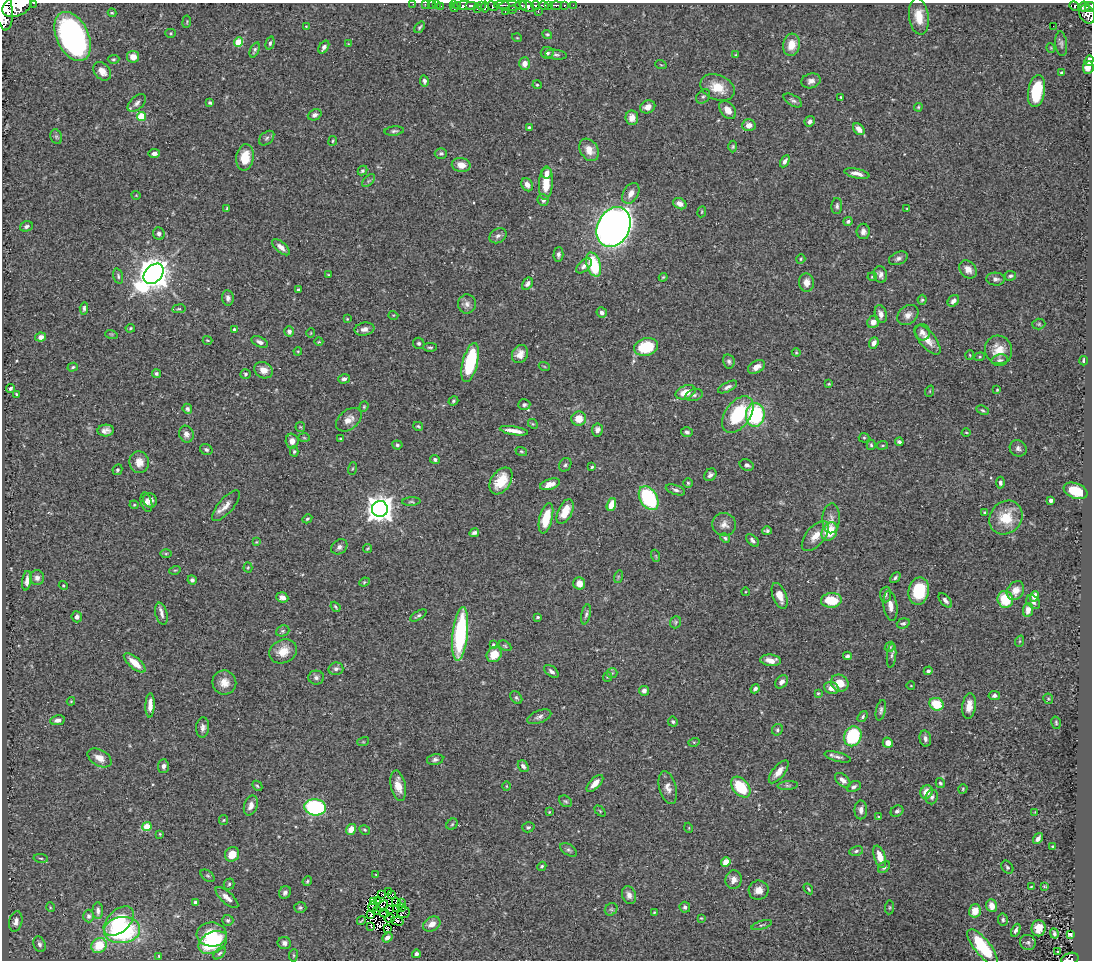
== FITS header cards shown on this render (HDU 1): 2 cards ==
NAXIS1  =                 1090
NAXIS2  =                  958

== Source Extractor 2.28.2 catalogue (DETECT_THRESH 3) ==
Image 1090 x 958 px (HDU 1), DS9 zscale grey, 1 PNG px = 1 image px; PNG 1094 x 962 px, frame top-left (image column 1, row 958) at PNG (2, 3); each listed source drawn as its Kron ellipse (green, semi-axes under 4 px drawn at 4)
Background 0.692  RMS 0.026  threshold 0.0769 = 3 sigma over >= 5 px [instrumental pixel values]
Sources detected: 453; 3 with non-positive FLUX_AUTO (blend fragments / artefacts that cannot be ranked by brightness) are neither listed nor drawn; the other 450 listed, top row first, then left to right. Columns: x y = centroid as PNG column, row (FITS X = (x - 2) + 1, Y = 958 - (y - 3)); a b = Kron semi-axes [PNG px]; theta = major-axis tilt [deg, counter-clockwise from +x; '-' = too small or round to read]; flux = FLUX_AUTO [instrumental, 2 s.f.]
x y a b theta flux
34 3 3 2 - 39
413 4 2 2 - 8.8
425 4 2 2 - 8.8
432 4 3 2 - 9.2
436 4 2 2 - 3.6
457 5 4 3 - 200
502 5 8 2 0 190
521 5 6 2 -9 460
535 5 4 3 - 260
548 5 4 3 - 100
556 5 5 3 - 160
564 5 3 3 - 120
573 5 2 2 - 14
17 6 15 10 24 3200
441 6 2 2 - 9.2
454 6 5 3 - 90
465 6 13 3 1 440
471 6 6 3 0 500
481 6 3 3 - 58
493 6 5 4 - 260
510 6 11 5 2 500
527 6 7 5 -20 670
544 6 5 3 - 450
1074 6 5 4 - 140
485 7 5 3 - 220
1084 7 6 5 - 300
1090 7 5 4 - 390
477 9 3 2 - 60
512 10 3 2 - 64
4 11 20 8 -85 3300
505 12 2 2 - 6.3
538 12 3 2 - 31
112 13 4 3 - 1.9
1087 14 10 7 -65 590
919 16 18 9 -83 26
187 22 6 3 82 1.7
306 26 3 3 - 1.3
1053 26 2 2 - 0.72
419 27 6 4 52 2.7
171 33 5 4 - 2.3
547 34 5 4 - 2.7
73 36 26 16 -65 490
517 38 5 3 - 1.4
238 42 4 4 - 57
270 43 7 4 75 3.5
348 44 4 4 - 1.3
1061 44 12 6 -84 4.7
792 45 11 8 77 26
324 47 7 4 57 5.1
1051 48 5 3 - 1.4
255 50 8 4 68 3.6
547 53 6 6 - 5.7
556 55 11 5 -7 4.7
736 55 4 3 - 1.7
133 57 6 6 - 16
113 59 6 4 3 2.5
1089 60 5 4 - 7.1
525 64 6 5 - 12
661 65 6 3 -19 1.6
1088 67 6 5 - 13
102 71 10 7 -49 13
1062 73 4 4 - 2.5
424 81 5 4 - 4.7
811 81 10 7 16 8.3
537 85 4 4 - 2
717 87 18 12 -24 35
1036 91 16 8 80 81
703 96 8 6 46 4.5
841 97 3 3 - 2.2
793 100 10 5 -31 4.8
137 103 11 6 43 6.8
210 103 4 3 - 3
648 107 8 6 24 14
918 107 4 3 - 2
728 110 10 7 -50 15
315 115 7 5 22 5.7
141 116 4 4 - 63
632 118 7 6 - 15
810 121 5 5 - 6.2
749 125 7 6 - 11
529 127 3 3 - 2.2
859 129 7 5 -48 13
394 131 10 4 4 3.9
56 137 7 5 -69 3.4
267 138 9 6 42 4.9
333 141 5 2 - 1.8
733 147 6 4 88 2.5
589 150 12 8 -58 19
441 153 6 5 - 4.2
154 154 5 4 - 7
245 157 13 8 83 33
785 161 6 4 62 6.3
461 165 9 7 -11 17
362 171 5 4 - 3.3
547 173 5 5 - 13
857 173 13 4 -12 10
369 181 8 4 45 3.6
546 183 17 7 86 39
527 185 7 5 -61 8.2
631 193 11 7 59 14
136 195 4 3 - 1.2
543 200 6 5 - 6.1
680 204 7 5 -28 11
837 206 8 5 86 4.2
227 208 4 3 - 2.2
907 208 3 2 - 1.5
702 212 5 3 - 1.5
848 221 4 4 - 4.4
26 226 6 5 - 4.3
614 227 21 16 63 1500
863 231 8 6 -89 7.1
159 234 6 5 - 5.7
498 236 9 7 30 6.3
281 247 11 5 -41 10
558 254 7 5 88 5.1
898 258 10 6 22 6.1
801 259 5 4 - 2
594 264 12 6 -72 85
584 266 9 5 43 7.9
968 269 10 7 -48 12
154 274 11 8 46 3500
880 274 8 6 -78 6.9
329 275 3 3 - 2.2
118 276 8 4 -76 3.2
1010 276 6 5 - 3.8
663 277 4 3 - 2
872 277 5 3 - 1.8
996 279 9 6 -4 6.1
806 282 9 7 -85 14
527 284 6 4 58 5.9
298 290 3 3 - 2.8
228 298 8 6 -83 5.7
922 300 5 4 - 2.6
953 301 6 5 - 7.4
467 304 9 9 - 8.5
84 308 6 3 85 3.7
179 309 7 3 7 2.2
602 313 5 5 - 4.8
881 314 9 6 -76 10
393 315 5 3 - 1.6
908 315 11 8 41 11
347 319 4 3 - 1.4
873 322 6 5 - 13
1039 324 6 5 - 2.7
130 328 5 4 - 2.1
234 329 4 4 - 4.3
364 329 10 6 9 9.2
289 331 5 4 - 5.5
922 332 8 7 - 8.2
311 333 4 3 - 1.2
111 334 6 4 -18 1.9
41 337 5 4 - 9.1
208 340 5 3 - 1.6
928 340 18 8 -51 20
260 342 9 5 -24 6.1
319 342 4 3 - 1.3
419 343 6 5 - 2.9
874 343 6 4 69 8.4
430 347 7 4 0 2.9
646 347 12 8 14 69
999 350 14 13 - 25
298 351 4 3 - 1.5
796 352 4 4 - 1.6
520 354 9 8 - 13
970 355 5 3 - 1.7
980 357 5 4 - 2.3
1000 360 8 5 12 4.2
729 361 7 5 -77 4.2
1084 361 5 3 - 3.7
470 362 20 7 76 96
544 366 5 3 - 1.6
73 367 5 4 - 2.6
756 367 9 6 30 12
263 370 9 7 -27 13
156 374 4 4 - 3.6
245 374 5 4 - 3.2
344 379 6 4 18 5.5
829 384 3 3 - 1.7
728 387 10 4 28 5.9
10 388 4 4 - 3.4
997 390 3 2 - 1.5
930 391 6 3 72 1.5
686 392 10 6 20 25
16 394 3 2 - 2.2
694 395 9 5 14 5.3
453 401 5 4 - 2.4
524 405 6 5 - 4.5
364 407 5 4 - 2.1
187 409 5 4 - 4.6
983 410 6 4 -27 2.6
738 414 20 12 54 100
755 415 12 9 84 150
579 419 7 7 - 25
349 420 14 9 40 15
533 424 5 4 - 1.9
418 426 5 3 - 2.3
300 427 5 5 - 2.2
106 430 8 6 3 8.3
597 430 6 5 - 7
514 431 14 3 -10 14
687 432 6 4 -17 3.9
966 432 4 3 - 1.5
186 434 8 7 - 9.1
304 438 6 4 -2 2.2
864 438 5 5 - 2.4
340 439 4 3 - 1.7
292 441 7 6 - 11
899 442 4 3 - 3.9
397 445 5 4 - 3.2
871 445 5 4 - 2.5
882 445 5 3 - 1.9
1018 448 9 8 - 5.8
206 450 6 5 - 3.9
521 451 6 4 -17 2.4
294 452 5 4 - 2.7
435 459 5 4 - 5.1
139 462 11 9 -82 17
565 465 7 5 58 3.4
747 465 7 5 -24 5.1
592 467 3 3 - 2.2
352 469 6 3 71 1.7
117 470 5 4 - 3.2
710 475 7 5 49 5.8
501 481 15 9 56 36
688 483 5 4 - 2.6
1000 483 6 4 -88 4.3
550 484 10 5 18 16
675 490 10 5 -19 5.3
1076 491 12 7 -21 39
649 498 13 8 -59 150
150 500 7 7 - 8.8
1051 500 4 4 - 6.1
146 502 10 5 -75 7.7
411 502 9 3 4 2.9
134 505 4 4 - 1.8
611 505 6 4 72 25
226 506 19 7 49 14
380 509 8 8 - 1900
565 512 13 7 65 34
985 512 4 3 - 1.8
546 518 16 6 76 49
831 518 15 8 87 11
1006 518 18 15 48 51
307 519 5 4 - 2.6
724 524 12 11 - 12
767 531 5 3 - 3.3
829 531 9 7 60 51
474 533 5 4 - 4.6
815 536 18 9 49 22
725 538 5 4 - 2.7
752 540 8 4 -45 4.8
256 542 4 4 - 1.5
339 547 9 6 37 7.6
367 548 4 2 - 1.8
166 554 6 4 1 2.2
656 556 6 4 -71 2.1
248 567 5 4 - 1.9
175 570 6 3 17 1.9
618 577 6 4 73 2.3
37 578 7 7 - 7.6
895 578 6 4 46 3.4
192 580 5 4 - 4.2
27 581 10 4 83 8.8
364 582 5 4 - 2.4
579 583 6 6 - 17
63 585 5 4 - 1.5
919 591 14 10 77 73
1015 591 10 8 55 17
745 592 4 3 - 1.2
886 595 8 5 87 4
780 596 13 6 -68 17
1034 596 5 4 - 16
282 597 6 5 - 8.3
1005 599 8 7 - 58
831 600 10 7 5 50
945 600 8 5 -49 6.7
1033 602 8 5 -43 5.3
890 606 15 7 -83 14
335 607 5 3 - 2.3
1028 610 7 5 81 13
161 614 11 6 -77 7.8
586 614 10 4 78 4.4
418 615 9 4 31 3.3
77 617 5 5 - 7.7
538 617 4 3 - 2.5
675 622 6 5 - 2.7
903 623 6 5 - 3.6
283 631 7 5 21 3.7
460 634 27 7 84 180
1020 641 6 3 70 2
493 645 4 4 - 4.3
505 646 7 4 -31 2.5
890 647 5 4 - 2.5
283 651 14 11 25 25
494 654 8 7 - 30
891 655 12 4 84 5.1
847 656 4 4 - 4
771 660 10 5 -5 16
135 663 13 5 -41 26
336 669 7 6 - 5.2
551 671 8 5 -38 5.5
928 671 4 4 - 3.3
612 673 5 5 - 2.8
607 677 5 4 - 1.9
316 678 8 7 - 5.4
782 682 7 5 49 8.5
224 683 12 12 - 19
840 683 9 8 - 25
911 686 4 3 - 1.1
831 688 7 6 - 14
755 689 5 4 - 5.2
644 691 5 5 - 6.8
818 693 3 3 - 1.8
994 696 6 4 9 4.9
516 698 7 5 -50 3.5
1048 699 5 5 - 2.3
71 701 4 4 - 1.5
936 704 7 6 - 49
150 705 12 4 88 14
969 706 13 6 82 15
881 710 10 5 77 4.6
539 717 13 6 22 6.9
863 717 6 4 54 3.1
57 720 7 5 9 6.7
673 722 5 5 - 3.8
1056 723 6 4 -75 2.5
203 728 10 6 86 7.4
777 730 6 5 - 3.2
853 736 10 8 67 110
925 739 8 5 -76 6.2
363 742 6 4 17 2
694 742 5 3 - 1.9
888 743 5 5 - 14
838 757 13 4 -15 6.2
100 758 13 8 -29 15
435 760 8 5 12 4.8
163 766 7 5 85 6.9
523 766 6 5 - 6.2
779 772 14 6 51 14
843 780 9 5 -41 9.9
595 783 11 5 46 14
940 783 5 4 - 3
788 785 10 4 4 3.8
257 786 5 4 - 2.7
398 786 15 7 -79 21
506 786 5 3 - 1.5
741 787 12 8 -49 79
854 787 7 5 25 4.7
668 788 17 8 -75 12
963 789 5 4 - 1.9
926 792 7 6 - 21
932 797 7 6 - 5.5
565 801 7 5 -31 3
251 805 10 6 72 11
315 807 11 8 -7 200
861 810 9 6 90 7.8
600 811 6 4 -46 2
897 811 7 5 33 4.6
549 812 4 4 - 1.7
1035 812 4 4 - 1.3
878 816 3 2 - 1.1
224 820 5 4 - 1.9
452 824 6 5 - 2.7
147 826 5 4 - 47
528 827 6 5 - 3.1
689 828 5 3 - 1.5
351 829 5 4 - 18
365 830 5 4 - 2.6
160 834 3 3 - 1.8
1038 838 6 4 53 7
1052 846 3 2 - 1.8
569 850 9 5 -32 4.7
856 851 7 5 12 3.5
232 854 7 7 - 25
880 857 11 5 -72 23
41 858 7 3 -8 2.3
726 862 5 4 - 18
542 866 5 4 - 3
884 867 7 5 45 4.2
1007 867 7 5 -54 3.5
376 875 3 3 - 1.4
208 876 8 5 -37 2.9
734 880 9 8 - 12
307 881 5 4 - 2.5
229 884 5 5 - 3.2
1045 886 4 2 - 1.6
1031 887 3 2 - 1.2
808 889 6 3 -58 2.4
759 890 10 9 - 13
285 892 6 5 - 5.9
388 892 2 2 - 2.8
392 894 3 2 - 2.7
382 895 3 2 - 1.3
629 895 9 7 -69 9.8
227 897 14 6 -42 11
378 901 3 2 - 3.3
196 902 4 4 - 5
373 902 4 2 - 4.9
396 902 5 3 - 0.89
402 903 3 2 - 2.9
382 906 7 2 45 0.12
992 906 6 5 - 14
50 907 5 3 - 1.6
373 907 5 2 - 0.95
402 907 3 2 - 3
685 907 5 5 - 4.2
890 907 7 4 84 2.3
300 908 6 5 - 3.2
396 908 3 2 - 2.2
611 909 7 5 43 3.6
389 910 3 2 - 0.47
98 911 8 5 -89 5.7
377 911 4 2 - 0.52
975 911 7 5 75 23
654 912 3 3 - 1.6
384 913 5 2 - 1.5
404 913 6 5 - 9.7
371 915 4 2 - 1.4
89 916 6 5 - 4.3
701 918 4 3 - 1.5
390 919 5 3 - 0.21
1003 919 6 5 - 3.3
228 920 5 5 - 3.3
16 921 10 6 77 9.4
119 921 18 11 43 71
361 921 5 2 - 1.6
397 921 6 3 -15 0.24
432 924 9 6 32 14
762 925 10 3 18 3
371 926 3 2 - 1.5
1039 928 8 7 - 18
388 929 3 2 - 2.9
122 930 18 13 6 210
1016 930 7 4 65 5
212 934 15 12 -2 38
1054 934 5 3 - 3.7
1070 935 4 3 - 2.6
387 938 5 4 - 7.8
213 942 15 10 27 120
1028 942 8 7 - 4.6
284 943 6 6 - 6.6
40 944 8 5 -70 5.5
99 945 8 7 - 39
982 947 22 8 -51 92
1057 951 3 2 - 3.3
219 953 7 4 43 3.1
416 954 4 4 - 5.8
293 955 6 3 82 1.9
159 956 4 3 - 2.2
1070 959 9 5 18 180
At the frame edge (FLAGS 8, measured only in part): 9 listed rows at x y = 34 3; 413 4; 425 4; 432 4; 436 4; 17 6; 1090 7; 4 11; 1070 959
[3 non-positive-flux detections neither listed nor drawn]